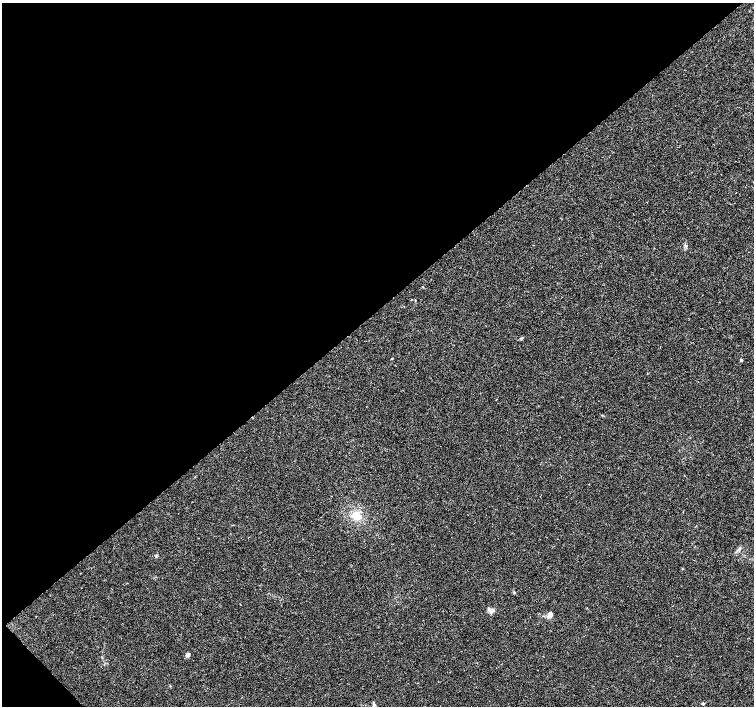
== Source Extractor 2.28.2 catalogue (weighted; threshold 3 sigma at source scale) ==
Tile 5 of 4 x 4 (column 1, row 2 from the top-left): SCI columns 1-1504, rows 2965-4372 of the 6022 x 5995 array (HDU 1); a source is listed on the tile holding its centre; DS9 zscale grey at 2 x 2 block average (1 PNG px = mean of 2 x 2 image px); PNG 756 x 708 px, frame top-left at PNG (2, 3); no overlay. Shown black and unused: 44% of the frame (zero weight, under 3 of 4 exposures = <1% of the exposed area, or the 3 px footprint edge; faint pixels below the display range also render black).
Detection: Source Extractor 2.28.2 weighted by HDU 2 'WHT'; one run over the whole footprint, this tile lists its part. Background 0.00756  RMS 0.0021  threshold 0.00959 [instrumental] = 3 sigma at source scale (4.5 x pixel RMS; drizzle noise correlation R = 1.50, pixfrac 1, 0.0396/0.0396 arcsec/px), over >= 5 px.
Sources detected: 10; all 10 listed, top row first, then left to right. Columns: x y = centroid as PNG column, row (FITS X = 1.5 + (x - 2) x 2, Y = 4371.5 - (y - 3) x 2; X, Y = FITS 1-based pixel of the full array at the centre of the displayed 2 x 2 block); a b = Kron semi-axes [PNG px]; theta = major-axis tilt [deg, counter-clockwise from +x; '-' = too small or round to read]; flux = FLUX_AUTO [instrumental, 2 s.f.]
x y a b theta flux
686 246 4 3 - 0.58
422 287 2 2 - 0.39
741 360 2 2 - 1.1
356 515 8 8 - 6.7
739 550 5 3 - 0.65
491 610 7 4 -54 1.5
550 614 7 5 78 2.4
187 655 3 2 - 4.6
703 704 3 3 - 0.77
374 705 5 4 - 0.85